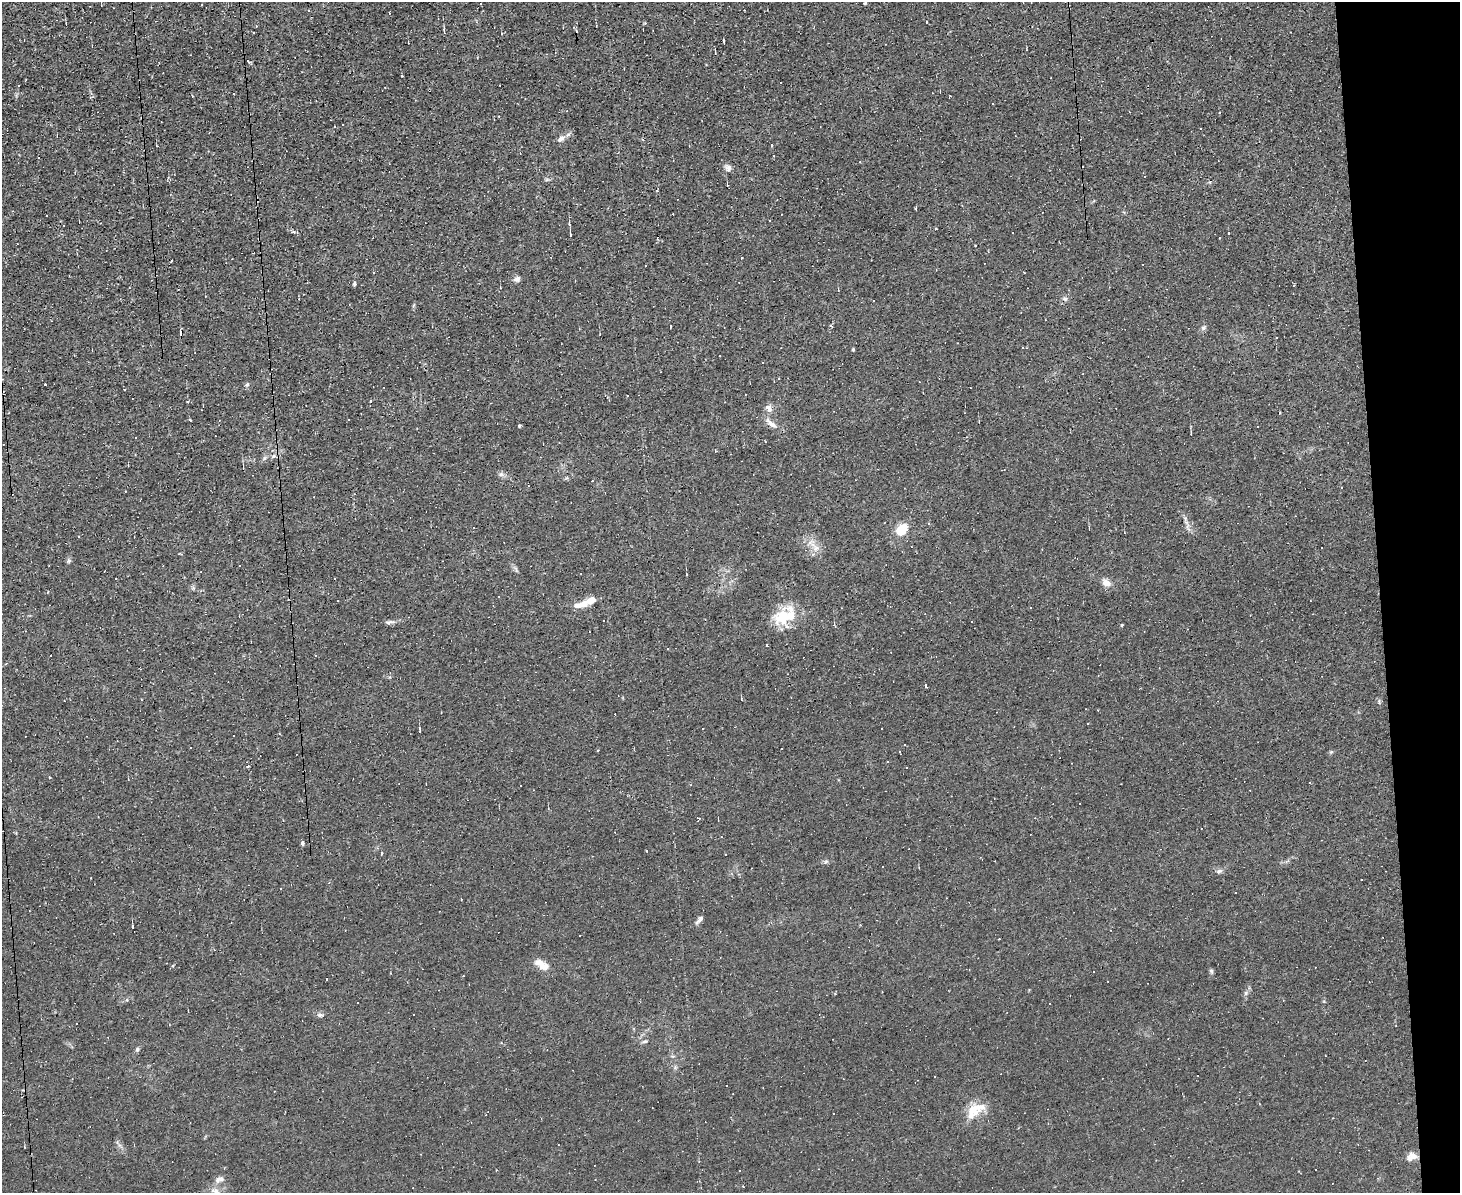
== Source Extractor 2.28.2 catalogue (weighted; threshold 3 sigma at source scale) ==
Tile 9 of 3 x 4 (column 3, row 3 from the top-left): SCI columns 3044-4501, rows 1192-2382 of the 4742 x 4765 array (HDU 1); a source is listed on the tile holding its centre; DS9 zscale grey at full resolution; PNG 1462 x 1195 px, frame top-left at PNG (2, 2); no overlay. Shown black and unused: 6% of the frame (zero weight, under 2 of 3 exposures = <1% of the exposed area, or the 3 px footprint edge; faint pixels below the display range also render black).
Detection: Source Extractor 2.28.2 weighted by HDU 2 'WHT'; one run over the whole footprint, this tile lists its part. Background 0.0153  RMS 0.0039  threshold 0.0178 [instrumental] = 3 sigma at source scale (4.5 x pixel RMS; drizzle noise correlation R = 1.50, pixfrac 1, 0.05/0.05 arcsec/px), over >= 5 px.
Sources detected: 180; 83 cosmic-ray / hot-pixel residue — not listed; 3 inside a brighter listed object's ellipse — not listed separately; the other 94 listed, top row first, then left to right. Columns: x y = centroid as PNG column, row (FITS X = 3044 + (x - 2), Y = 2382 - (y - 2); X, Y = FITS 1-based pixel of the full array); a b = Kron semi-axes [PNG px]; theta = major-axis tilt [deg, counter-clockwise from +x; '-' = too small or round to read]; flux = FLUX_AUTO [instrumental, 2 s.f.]
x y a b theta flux
865 3 4 2 - 0.68
308 11 3 3 - 0.34
444 31 6 2 -85 0.8
248 61 6 3 -47 0.67
950 96 3 2 - 0.8
561 138 14 7 38 2.2
771 145 3 3 - 1.7
38 158 3 2 - 0.38
728 168 10 7 -16 1.6
547 179 7 4 19 0.62
915 208 4 3 - 0.39
769 221 3 2 - 0.49
293 232 4 3 - 0.97
1229 233 3 2 - 0.46
570 234 7 2 -84 0.57
1219 238 3 3 - 0.88
975 245 3 2 - 0.27
741 257 3 3 - 0.77
171 261 3 2 - 0.35
373 273 3 3 - 0.63
517 279 9 7 24 1.4
354 284 5 4 - 0.6
1065 299 8 5 -17 0.9
830 325 4 3 - 0.78
671 326 3 2 - 0.35
1203 328 8 6 45 1
853 350 4 3 - 0.41
45 384 3 2 - 0.38
247 385 8 5 62 0.73
371 401 3 3 - 0.97
769 409 8 6 86 2.3
190 420 4 2 - 0.71
772 424 17 7 -39 3
519 426 3 3 - 0.93
1258 426 3 3 - 1.7
1191 434 4 2 - 0.4
136 437 3 3 - 0.51
274 456 6 5 - 0.98
243 468 4 2 - 0.3
501 474 8 6 1 1.1
928 523 4 4 - 0.38
1188 528 14 3 -60 0.92
901 530 15 12 56 7
811 543 18 8 -41 4
1042 549 3 2 - 0.37
68 560 7 5 36 0.78
335 578 2 2 - 0.28
1106 583 12 9 -40 2.9
582 604 20 7 14 4.9
1030 607 3 2 - 0.44
782 617 29 20 30 12
971 621 2 2 - 0.34
390 622 16 5 5 1.5
1122 625 5 3 - 0.34
766 645 3 3 - 1.9
667 648 3 2 - 0.33
6 663 4 3 - 0.37
925 686 3 3 - 0.8
742 699 4 3 - 0.27
1379 701 8 4 90 0.6
1086 709 2 2 - 0.2
1098 710 3 2 - 0.54
1088 723 3 2 - 0.36
420 730 6 3 -81 0.48
905 745 3 2 - 0.34
598 750 3 3 - 0.92
1331 752 6 4 44 0.55
248 766 4 3 - 0.45
906 768 3 3 - 1.7
50 777 4 3 - 0.36
303 844 4 3 - 1.8
382 854 4 2 - 0.45
826 861 7 4 20 0.68
1219 871 9 5 11 1.1
281 889 3 3 - 0.77
1235 893 3 3 - 0.77
461 899 3 2 - 0.26
699 919 13 5 47 1.3
133 927 4 2 - 0.32
542 965 21 9 -31 4.4
1211 971 7 5 -72 0.73
1246 993 7 6 - 0.96
127 1000 5 3 - 0.38
413 1014 2 2 - 0.39
320 1015 8 6 -28 1.1
645 1041 8 5 18 0.75
137 1049 6 5 - 0.76
675 1067 6 5 - 0.77
974 1110 30 14 21 8.3
1412 1156 13 9 23 2.9
496 1170 3 2 - 0.55
219 1179 14 8 24 2.2
743 1186 3 2 - 0.33
216 1192 16 10 -52 3.9
Isophote crosses this tile's border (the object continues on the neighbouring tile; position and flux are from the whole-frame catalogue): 2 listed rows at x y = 865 3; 216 1192
Unlisted compact peaks at least as high as the median listed source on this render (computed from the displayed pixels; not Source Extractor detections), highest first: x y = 402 76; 193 588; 1324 1001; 389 677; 414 305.